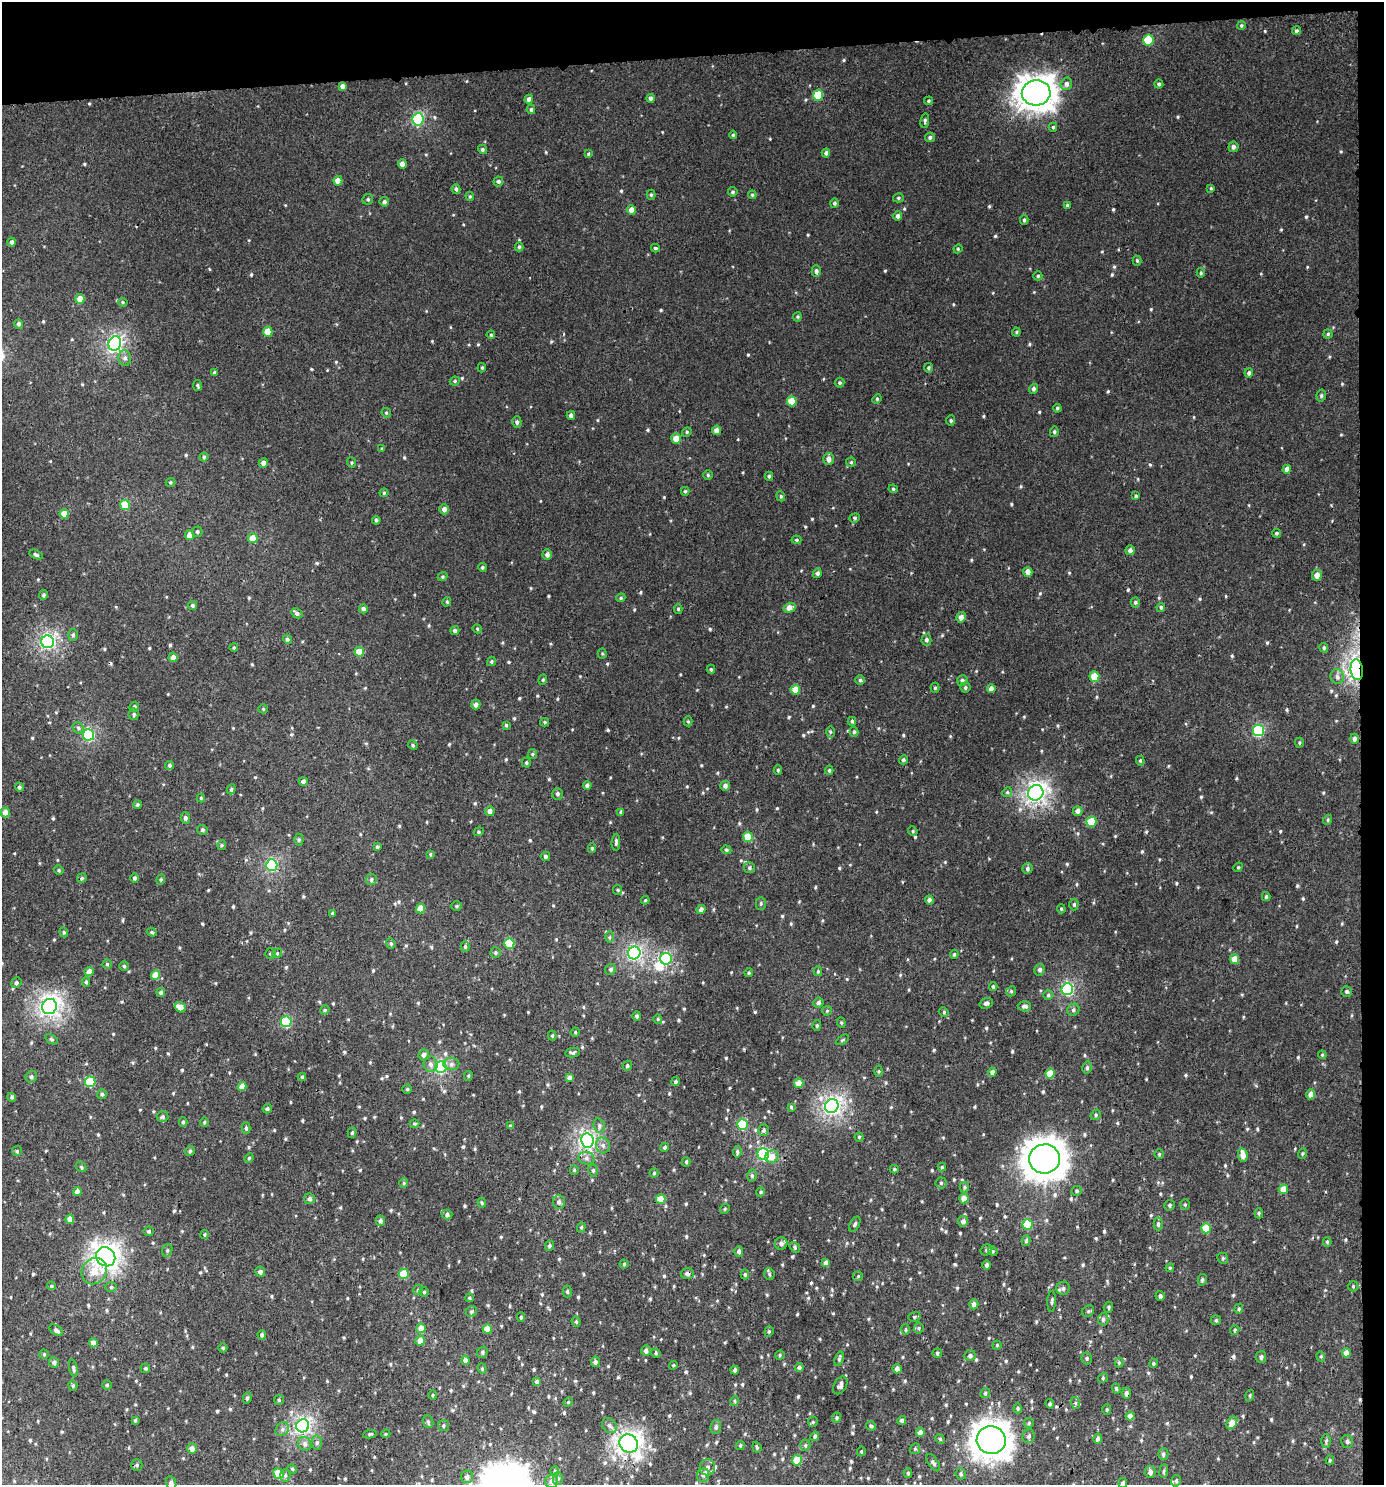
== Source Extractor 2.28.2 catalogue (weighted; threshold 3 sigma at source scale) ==
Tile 3 of 3 x 3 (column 3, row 1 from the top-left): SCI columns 2772-4153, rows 2971-4453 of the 4199 x 4457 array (HDU 1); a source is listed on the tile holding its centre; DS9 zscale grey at full resolution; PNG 1386 x 1487 px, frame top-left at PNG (2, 2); each listed source drawn as its Kron ellipse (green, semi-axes under 4 px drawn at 4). Shown black and unused: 5% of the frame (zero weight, under 3 of 4 exposures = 1% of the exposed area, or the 3 px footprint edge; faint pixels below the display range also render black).
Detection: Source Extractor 2.28.2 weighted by HDU 2 'WHT'; one run over the whole footprint, this tile lists its part. Background 0.00555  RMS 0.0031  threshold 0.0141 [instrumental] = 3 sigma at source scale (4.5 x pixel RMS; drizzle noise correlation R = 1.50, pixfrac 1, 0.0396/0.0396 arcsec/px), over >= 5 px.
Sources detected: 756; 1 inside a brighter object's white glare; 2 cosmic-ray / hot-pixel residue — neither listed nor drawn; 2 inside a brighter listed object's ellipse — not listed separately; of the other 751, all 500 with FLUX_AUTO >= 0.362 (the completeness limit of this list) listed and drawn (251 fainter detections not listed), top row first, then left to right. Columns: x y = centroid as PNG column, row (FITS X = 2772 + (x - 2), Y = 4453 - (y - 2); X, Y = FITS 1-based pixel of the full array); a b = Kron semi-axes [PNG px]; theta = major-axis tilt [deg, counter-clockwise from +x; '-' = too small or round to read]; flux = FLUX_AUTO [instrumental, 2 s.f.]
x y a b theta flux
1241 25 4 4 - 0.41
1296 31 4 4 - 0.61
1148 40 5 5 - 9.9
1066 84 6 5 - 1.3
1159 84 4 4 - 0.65
342 86 4 4 - 1.3
1036 93 14 12 3 350
818 95 5 5 - 8.4
650 98 4 4 - 0.75
529 99 4 4 - 1.2
929 101 4 4 - 0.4
531 109 4 3 - 0.53
418 119 6 5 - 26
925 121 7 4 81 0.52
1053 127 4 4 - 0.47
733 135 4 4 - 0.45
930 137 5 4 - 0.76
1233 147 5 5 - 0.95
482 149 5 4 - 0.59
826 153 4 4 - 0.81
588 154 4 3 - 0.38
402 164 4 4 - 2
338 181 5 4 - 3.2
498 181 5 4 - 0.77
1211 188 4 3 - 0.37
456 189 5 4 - 0.67
733 192 5 4 - 0.57
651 195 5 4 - 0.42
752 195 4 3 - 0.37
470 196 4 4 - 0.39
898 198 5 4 - 0.48
368 199 5 5 - 0.55
384 202 5 4 - 0.73
834 203 4 4 - 0.61
1067 205 4 3 - 0.4
631 210 5 4 - 2.3
898 216 5 4 - 0.88
1024 220 4 3 - 0.51
12 242 4 4 - 0.81
519 247 4 4 - 0.42
655 248 4 3 - 0.43
958 249 5 4 - 0.37
1137 261 5 4 - 0.46
816 271 6 4 90 0.82
1201 273 5 4 - 0.41
1038 276 4 4 - 0.4
80 299 5 4 - 3.2
123 302 5 4 - 0.41
797 317 4 4 - 0.37
19 324 5 4 - 0.73
268 332 5 4 - 4.8
1016 332 4 4 - 0.38
1328 334 4 4 - 0.47
491 335 4 4 - 0.37
115 343 7 6 - 54
125 358 8 6 -78 1.1
482 368 4 4 - 0.41
928 368 5 4 - 0.47
215 372 4 3 - 0.57
1249 373 4 4 - 0.84
455 381 5 4 - 0.45
840 383 5 5 - 0.5
197 386 5 3 - 0.42
1034 389 5 4 - 0.82
1321 396 6 4 77 0.52
877 399 5 4 - 0.38
792 401 5 5 - 6.4
1057 408 4 4 - 0.45
386 413 5 4 - 0.41
571 415 4 4 - 1
951 421 5 4 - 0.44
517 422 6 4 -75 0.77
716 430 4 4 - 1.7
687 432 5 4 - 0.44
1054 432 5 4 - 0.48
676 438 5 5 - 3.7
382 449 3 3 - 0.45
204 457 4 4 - 0.43
829 459 6 5 - 1.6
851 462 5 5 - 0.42
263 463 5 4 - 1.5
351 463 5 3 - 0.37
1287 469 4 4 - 1.7
708 475 5 4 - 0.44
769 476 4 4 - 0.48
170 482 5 4 - 0.42
893 489 5 4 - 0.42
685 491 4 4 - 0.44
384 493 4 4 - 0.4
781 496 5 4 - 0.44
1136 496 4 4 - 0.43
125 505 5 5 - 7.7
444 509 5 5 - 1.3
64 514 5 4 - 3.6
855 518 5 4 - 0.48
376 520 4 4 - 0.54
197 532 5 5 - 0.49
1277 533 4 4 - 0.53
190 535 5 4 - 2.7
253 538 5 4 - 5.3
796 540 5 4 - 0.41
1130 550 5 4 - 1.1
36 555 7 4 -27 0.59
547 555 5 4 - 1.2
482 567 4 4 - 0.49
1028 572 5 4 - 1.7
817 573 5 4 - 0.86
1317 575 5 5 - 2.5
443 577 5 4 - 0.42
43 595 5 4 - 0.58
621 598 5 4 - 0.4
447 602 5 4 - 0.4
1135 602 5 4 - 0.49
192 605 4 4 - 0.52
1161 607 4 4 - 0.53
789 608 6 4 16 2.5
363 609 4 4 - 0.92
678 609 5 4 - 0.41
297 613 6 4 -30 0.76
961 617 5 4 - 1.8
477 629 5 4 - 0.37
455 631 4 4 - 0.62
73 635 6 5 - 0.53
287 639 5 4 - 0.59
926 640 5 5 - 0.75
48 642 6 6 - 58
234 648 4 4 - 0.44
1324 648 5 4 - 0.53
359 652 5 5 - 5.2
602 654 5 4 - 0.38
173 657 5 4 - 1.8
491 661 5 4 - 0.45
711 669 4 4 - 0.45
1357 670 10 6 -84 57
1094 676 5 5 - 6.1
1337 677 7 6 - 1
543 680 5 4 - 0.42
860 680 5 5 - 0.53
962 680 5 5 - 0.75
965 687 5 5 - 0.57
935 688 5 4 - 0.44
991 689 4 4 - 1.8
795 690 5 4 - 4.5
476 705 5 4 - 1.2
134 707 5 4 - 0.63
263 709 5 4 - 0.38
134 714 5 5 - 0.62
688 721 5 4 - 0.37
852 721 4 4 - 0.54
545 722 4 4 - 0.39
506 725 3 3 - 0.41
78 728 6 5 - 0.64
1258 731 6 5 - 22
830 732 6 4 -89 0.51
854 732 5 4 - 0.45
88 735 6 5 - 27
1354 739 5 4 - 0.96
1299 743 5 3 - 0.37
413 745 5 4 - 0.42
532 754 5 4 - 0.38
903 760 4 4 - 0.62
1140 761 5 4 - 0.42
526 763 5 4 - 0.42
170 765 4 4 - 0.57
778 770 5 4 - 0.41
829 770 4 4 - 0.45
303 781 4 4 - 0.97
587 785 4 4 - 0.84
725 786 5 4 - 1
19 787 4 4 - 0.6
231 789 5 4 - 0.44
1007 792 5 4 - 0.47
1036 793 8 7 - 100
557 794 6 5 - 0.69
201 798 4 4 - 0.42
137 805 4 4 - 0.43
490 811 5 4 - 1.3
1078 811 5 4 - 1.4
621 812 4 3 - 0.37
5 813 5 4 - 2.6
185 818 5 4 - 0.77
1328 820 5 4 - 0.41
1091 822 5 5 - 7.7
203 830 5 5 - 0.67
913 831 5 4 - 0.41
479 832 5 4 - 0.42
748 837 5 5 - 7.6
299 840 6 4 89 0.44
616 842 8 4 86 0.63
222 845 5 4 - 0.36
377 847 4 3 - 0.48
592 848 5 4 - 0.42
726 850 5 4 - 0.44
430 854 4 3 - 0.36
545 856 5 4 - 0.65
272 865 6 5 - 31
1238 867 5 4 - 0.37
749 868 5 5 - 0.51
1027 869 5 5 - 0.67
59 870 5 4 - 0.42
82 878 5 4 - 0.42
135 878 4 4 - 0.62
161 880 5 4 - 0.4
371 880 5 5 - 0.71
618 890 5 4 - 0.38
1266 897 4 3 - 0.52
645 900 4 4 - 0.37
929 900 4 4 - 1.1
761 903 6 5 - 0.52
1074 905 6 4 89 0.53
456 906 5 5 - 0.51
421 909 5 4 - 4.7
701 909 4 4 - 1.2
1061 909 4 3 - 0.38
332 913 4 3 - 0.45
64 932 5 4 - 0.38
152 932 5 4 - 0.4
610 937 6 4 89 0.42
391 943 5 4 - 0.45
509 943 5 5 - 12
465 946 5 4 - 0.51
277 953 5 4 - 0.38
495 953 5 5 - 0.5
634 953 6 6 - 51
271 954 5 5 - 0.48
954 954 4 3 - 0.39
666 959 6 5 - 26
1235 959 5 4 - 3.6
107 964 4 4 - 0.4
124 966 4 4 - 0.43
611 969 6 5 - 0.69
1040 970 6 5 - 0.79
818 971 5 4 - 0.41
89 972 4 4 - 2.2
749 973 4 3 - 0.44
156 975 5 4 - 4
86 982 4 4 - 0.54
16 983 5 5 - 0.57
993 987 4 3 - 0.39
1067 989 6 5 - 32
1011 991 5 4 - 0.44
1347 991 5 5 - 0.6
161 992 4 4 - 0.62
1048 995 5 5 - 0.52
818 1003 5 5 - 0.9
986 1003 7 5 20 0.89
1024 1006 7 5 -4 0.88
49 1007 8 7 - 100
180 1007 6 4 -32 2.4
325 1010 5 4 - 0.38
1073 1010 6 5 - 0.65
827 1011 5 4 - 0.38
944 1012 5 4 - 0.38
637 1016 4 4 - 0.7
658 1019 5 4 - 0.37
286 1022 5 5 - 18
841 1023 5 4 - 0.39
817 1025 5 4 - 0.39
575 1032 5 4 - 0.37
552 1036 5 4 - 0.41
51 1039 7 4 -31 0.46
843 1040 7 3 32 0.36
573 1053 7 4 9 0.6
424 1055 5 5 - 1.2
1322 1055 4 4 - 0.36
431 1064 8 7 - 1.2
451 1064 8 6 2 1
627 1066 5 4 - 0.54
441 1067 6 5 - 35
1087 1068 6 5 - 0.59
879 1071 5 3 - 0.39
992 1072 4 4 - 1.1
1050 1074 5 4 - 6.3
468 1076 5 4 - 0.37
31 1077 6 5 - 0.65
302 1077 4 4 - 0.41
569 1078 4 4 - 1.1
90 1082 5 5 - 11
676 1082 4 4 - 0.49
799 1083 5 4 - 3.2
242 1086 4 4 - 2.6
407 1089 4 4 - 0.43
102 1094 5 5 - 0.58
1311 1094 5 4 - 2.1
12 1097 4 4 - 0.41
832 1106 7 6 - 82
791 1107 4 4 - 0.37
267 1109 5 4 - 0.58
1096 1115 5 4 - 0.49
163 1117 6 5 - 0.57
183 1122 4 3 - 0.52
204 1122 5 4 - 0.38
415 1124 5 3 - 0.38
742 1124 5 5 - 16
510 1126 4 3 - 0.4
599 1126 7 5 -71 0.78
246 1128 5 4 - 0.5
763 1130 6 5 - 0.85
352 1133 5 4 - 0.45
859 1137 4 4 - 0.4
587 1140 7 6 - 68
603 1145 8 7 - 1.2
665 1147 4 4 - 0.57
17 1151 5 5 - 0.45
190 1151 5 5 - 0.51
737 1152 6 3 82 0.54
1302 1153 5 3 - 0.36
763 1154 6 5 - 32
1159 1154 5 4 - 0.39
1243 1155 7 5 -80 2.4
772 1157 6 6 - 2.4
249 1158 5 4 - 0.36
586 1158 8 6 -14 1.2
1044 1159 15 14 - 470
686 1162 4 4 - 0.41
81 1167 6 4 -47 0.42
942 1167 4 4 - 0.39
894 1169 4 4 - 0.41
574 1170 5 4 - 0.38
593 1170 6 5 - 0.55
654 1173 4 4 - 0.44
752 1175 6 4 -87 0.59
404 1183 5 4 - 0.37
941 1183 5 5 - 0.56
964 1187 5 4 - 0.47
1283 1189 5 4 - 3.4
1077 1191 5 4 - 0.5
77 1192 4 4 - 1.6
761 1192 5 4 - 0.41
964 1198 5 4 - 2.8
309 1199 5 5 - 0.69
661 1199 5 5 - 5.2
559 1202 7 6 - 0.98
482 1203 5 4 - 0.39
1185 1204 5 4 - 0.42
1170 1205 5 5 - 0.57
725 1209 5 4 - 0.4
1259 1213 5 4 - 0.44
447 1215 5 5 - 0.88
70 1219 4 4 - 3
380 1221 5 4 - 0.88
963 1221 5 5 - 1.3
855 1224 8 4 61 0.68
1158 1224 6 4 90 0.72
1028 1225 5 5 - 10
581 1227 5 4 - 0.4
1206 1228 5 4 - 6.9
149 1231 5 5 - 0.61
204 1235 4 4 - 0.37
1026 1241 5 4 - 0.45
1327 1242 5 4 - 0.44
781 1243 6 6 - 1.1
549 1246 5 4 - 0.55
795 1247 6 4 -51 0.52
167 1250 6 5 - 0.6
986 1250 6 5 - 0.6
739 1251 5 4 - 0.89
993 1251 5 4 - 0.39
106 1257 10 9 - 140
1223 1258 6 5 - 0.52
826 1263 4 4 - 1.4
624 1264 4 4 - 0.4
987 1265 4 4 - 0.7
1170 1268 4 4 - 0.38
94 1271 14 12 50 4.7
260 1272 5 5 - 0.97
404 1274 5 5 - 8.9
687 1274 7 5 -1 0.89
745 1274 5 4 - 0.52
769 1274 6 5 - 0.5
858 1276 5 4 - 0.38
1202 1280 6 4 75 0.49
51 1286 4 4 - 0.38
1353 1286 5 5 - 0.43
111 1287 6 5 - 0.62
1063 1288 7 6 - 0.96
418 1290 5 4 - 0.43
567 1291 6 4 89 0.49
424 1292 5 5 - 0.43
1160 1296 5 4 - 0.7
469 1298 4 4 - 0.42
1052 1301 10 3 87 0.54
974 1304 5 4 - 1.2
1108 1307 5 4 - 0.44
1239 1309 5 4 - 0.43
1088 1311 6 5 - 0.51
471 1312 6 5 - 0.61
521 1317 4 4 - 0.39
914 1317 6 5 - 0.54
1103 1319 6 5 - 0.71
1216 1320 5 5 - 0.41
576 1322 5 4 - 0.4
421 1328 5 5 - 2.7
919 1328 5 5 - 0.44
487 1329 4 4 - 4.2
906 1329 5 3 - 0.36
56 1330 7 4 -33 0.89
1235 1330 5 4 - 0.41
769 1332 5 4 - 0.44
262 1335 5 4 - 0.64
420 1341 5 5 - 2.5
93 1343 4 4 - 2.3
997 1345 4 4 - 0.38
223 1348 4 4 - 0.42
646 1351 5 5 - 1
482 1352 6 5 - 0.53
656 1353 5 4 - 0.37
937 1353 5 4 - 0.51
1346 1353 5 4 - 2.1
44 1354 4 4 - 0.42
780 1355 5 4 - 0.41
970 1355 6 5 - 0.8
1321 1356 5 4 - 0.41
1261 1357 6 5 - 0.83
1087 1358 6 5 - 0.5
839 1359 7 4 73 0.56
465 1360 5 4 - 1.4
54 1362 5 5 - 0.86
595 1362 5 4 - 0.87
1119 1363 5 4 - 0.44
1153 1363 5 4 - 0.41
673 1365 4 3 - 0.37
799 1367 4 4 - 0.64
73 1368 8 4 -79 0.64
145 1368 5 4 - 0.43
482 1369 5 4 - 0.42
897 1369 4 4 - 1.5
735 1370 4 4 - 0.66
1103 1378 5 4 - 0.45
537 1382 4 4 - 1
73 1385 5 4 - 0.44
107 1385 5 5 - 0.44
840 1385 10 6 60 1.1
1116 1389 5 4 - 0.42
985 1393 5 5 - 0.44
1126 1393 6 4 -89 1
433 1395 5 4 - 0.38
1250 1396 6 3 73 0.38
247 1398 6 4 80 0.63
279 1400 5 5 - 0.45
735 1401 5 3 - 0.39
568 1402 5 4 - 0.36
1076 1403 6 4 -71 0.49
1050 1404 4 4 - 0.51
1018 1408 5 4 - 0.44
1107 1409 5 4 - 0.38
1130 1416 4 4 - 1.8
836 1418 5 4 - 0.54
135 1420 4 3 - 0.4
902 1420 4 4 - 0.53
428 1422 6 5 - 0.52
813 1422 5 5 - 0.43
1029 1423 5 4 - 0.4
1232 1423 7 4 57 3.3
609 1425 8 6 -47 1.1
303 1426 6 6 - 66
443 1426 5 5 - 0.54
871 1426 5 4 - 0.47
716 1427 7 5 81 0.72
282 1429 7 6 - 0.92
920 1432 5 4 - 1.7
370 1434 7 4 11 0.45
386 1434 4 4 - 0.37
815 1436 5 4 - 0.49
1029 1436 7 6 - 0.74
940 1439 5 4 - 0.38
1098 1439 5 4 - 0.94
991 1440 14 14 - 350
1326 1441 6 4 87 0.55
1347 1441 6 5 - 0.73
317 1443 7 5 88 0.66
305 1444 7 6 - 1
629 1444 10 8 -38 130
740 1445 5 4 - 0.37
805 1445 5 5 - 0.5
757 1447 6 4 -69 0.4
192 1448 5 5 - 1.7
915 1449 6 4 45 0.45
861 1451 5 4 - 0.37
1163 1454 6 5 - 0.67
797 1460 5 5 - 6.5
1330 1460 4 4 - 0.39
933 1463 10 5 -56 0.86
137 1465 5 5 - 0.57
707 1467 8 7 - 1.3
292 1469 5 4 - 0.37
555 1471 5 4 - 0.41
1164 1471 7 3 82 0.47
1150 1472 6 5 - 1.3
908 1473 5 4 - 0.48
278 1474 6 5 - 7.4
961 1474 5 5 - 0.5
285 1475 6 5 - 0.66
703 1475 7 6 - 0.95
467 1477 6 6 - 1.2
558 1478 7 5 90 0.61
552 1481 6 6 - 1.7
1176 1481 6 4 78 0.64
171 1483 7 5 -79 1
1123 1483 5 4 - 0.85
Overlapping masked pixels (flux is a lower limit): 5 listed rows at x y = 1357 670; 687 1274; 897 1369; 1126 1393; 629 1444
Isophote crosses this tile's border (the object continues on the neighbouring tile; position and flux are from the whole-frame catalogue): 3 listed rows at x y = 467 1477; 171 1483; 1123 1483